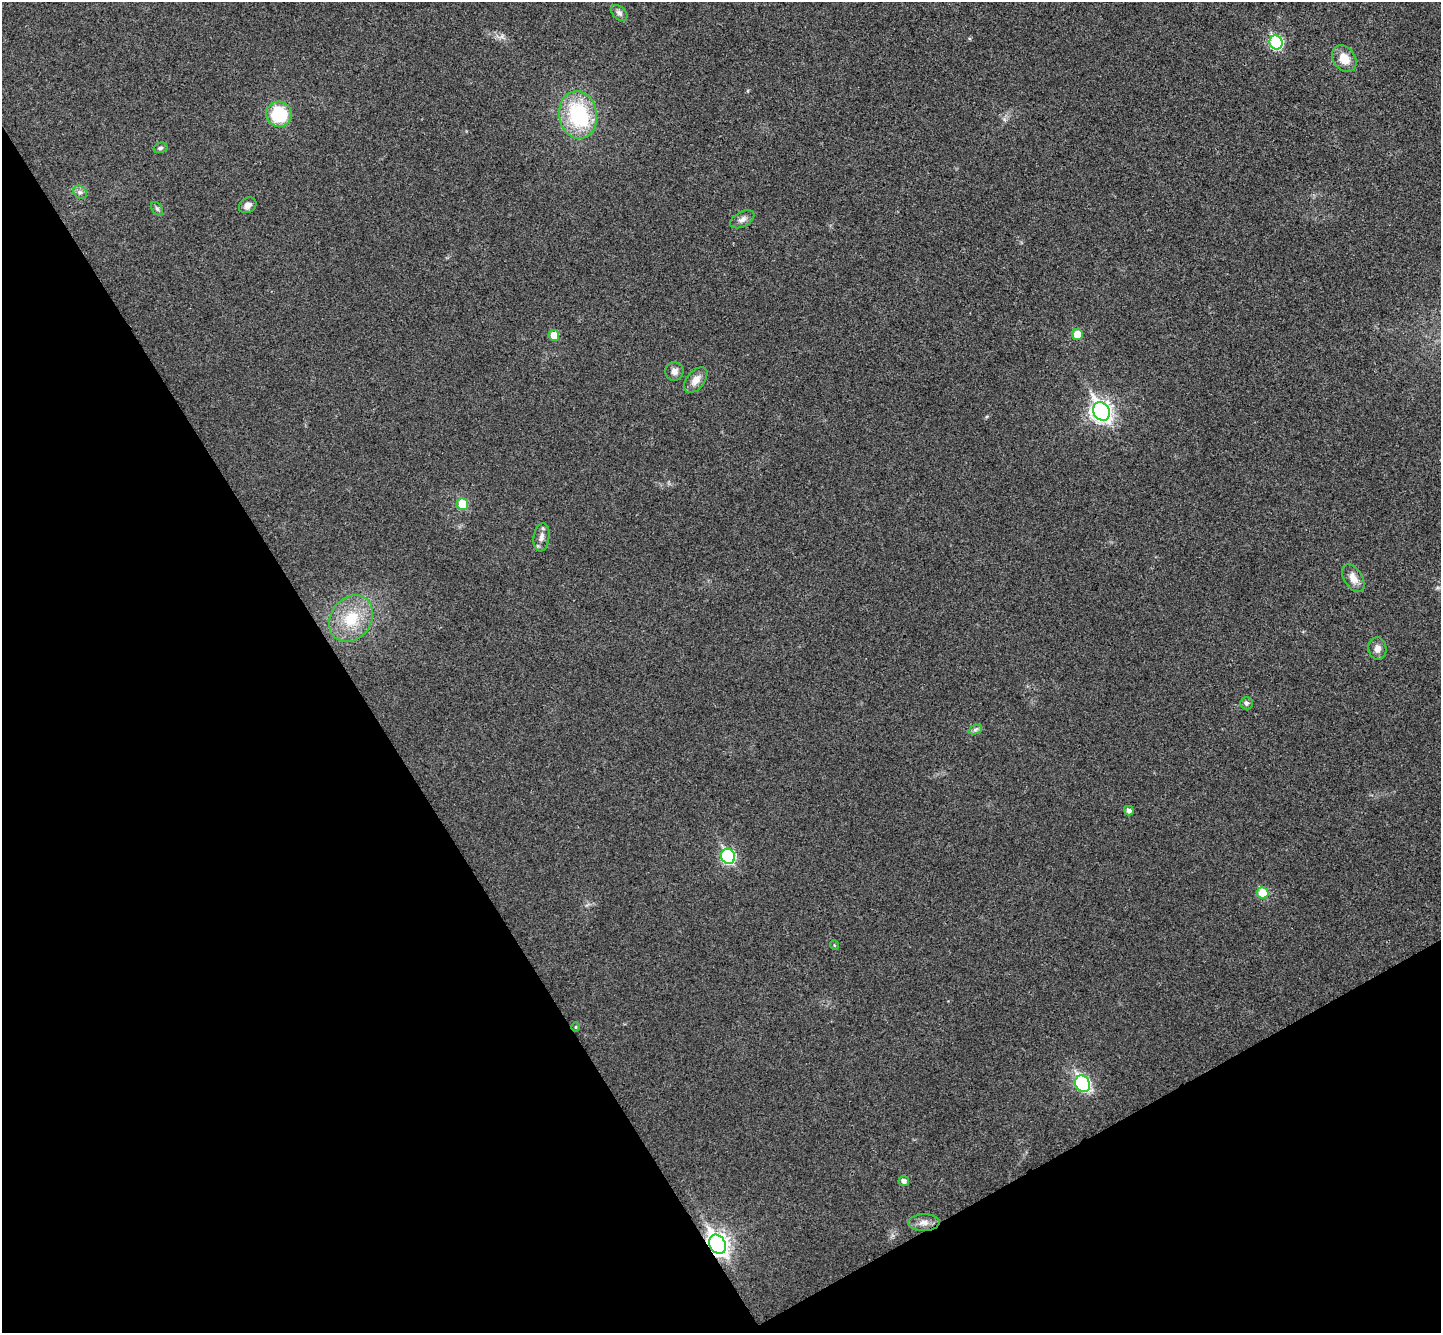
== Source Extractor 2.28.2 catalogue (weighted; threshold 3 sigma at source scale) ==
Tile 14 of 4 x 4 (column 2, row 4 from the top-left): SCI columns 1491-2929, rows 189-1519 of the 5862 x 5834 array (HDU 1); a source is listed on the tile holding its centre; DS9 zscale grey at full resolution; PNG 1443 x 1335 px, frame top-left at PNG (2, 2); each listed source drawn as its Kron ellipse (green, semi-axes under 4 px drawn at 4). Shown black and unused: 31% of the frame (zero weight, under 3 of 4 exposures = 6% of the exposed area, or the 3 px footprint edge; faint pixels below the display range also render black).
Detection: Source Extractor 2.28.2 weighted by HDU 2 'WHT'; one run over the whole footprint, this tile lists its part. Background 0.0267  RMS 0.0059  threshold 0.0266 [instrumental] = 3 sigma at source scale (4.5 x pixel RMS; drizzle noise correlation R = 1.50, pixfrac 1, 0.05/0.05 arcsec/px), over >= 5 px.
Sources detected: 32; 1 inside a brighter object's white glare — neither listed nor drawn; the other 31 listed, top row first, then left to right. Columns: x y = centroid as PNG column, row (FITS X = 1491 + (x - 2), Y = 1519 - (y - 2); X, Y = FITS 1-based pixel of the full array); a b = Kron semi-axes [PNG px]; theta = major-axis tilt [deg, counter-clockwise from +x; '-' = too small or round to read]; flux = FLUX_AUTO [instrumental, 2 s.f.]
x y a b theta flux
619 13 9 6 -43 1.9
1276 42 7 6 - 55
1344 59 15 11 -52 8.8
279 114 13 12 - 28
578 115 24 19 -80 48
160 148 7 5 16 1.1
80 192 7 6 - 1.7
248 205 9 7 33 2.9
157 209 7 5 -54 1.1
742 219 13 7 28 2.7
1077 334 5 5 - 11
554 335 5 5 - 8.3
674 371 9 9 - 3.1
696 380 15 9 51 5.2
1101 411 9 8 - 280
463 504 6 5 - 18
541 537 14 8 81 3.5
1353 578 15 9 -58 5.4
351 619 25 20 54 21
1377 649 11 9 -85 3.5
1246 703 6 6 - 1.4
975 730 7 4 19 1.3
1129 811 5 4 - 2.2
728 856 8 7 - 70
1263 893 6 5 - 17
834 945 5 3 - 0.54
576 1027 5 3 - 0.62
1083 1084 8 7 - 68
904 1181 5 5 - 2.4
924 1223 16 8 1 4.1
717 1244 10 7 -60 360
Overlapping masked pixels (flux is a lower limit): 1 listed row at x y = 717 1244